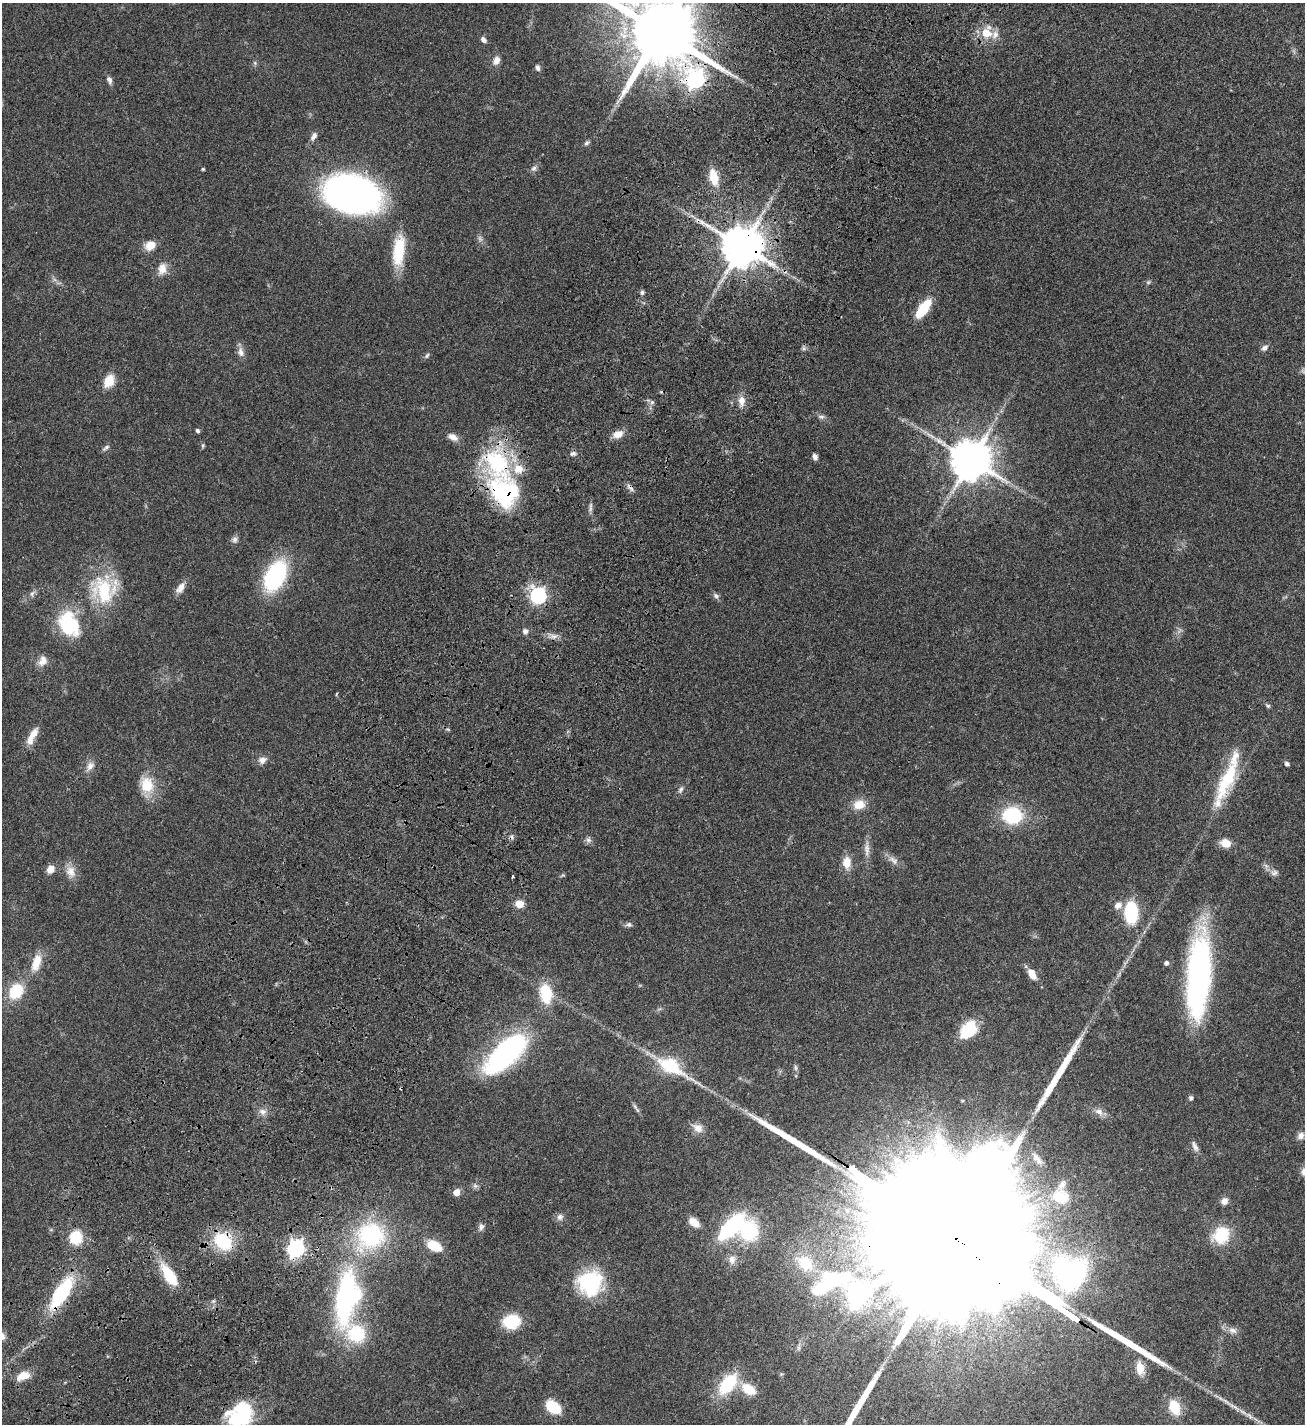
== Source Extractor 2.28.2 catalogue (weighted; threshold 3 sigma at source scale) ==
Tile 7 of 4 x 4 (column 3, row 2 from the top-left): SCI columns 2988-4290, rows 3054-4475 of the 6104 x 6102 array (HDU 1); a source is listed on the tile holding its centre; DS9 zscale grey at full resolution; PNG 1307 x 1426 px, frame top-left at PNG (2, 3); no overlay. Shown black and unused: <1% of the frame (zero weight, under 3 of 4 exposures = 13% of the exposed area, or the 3 px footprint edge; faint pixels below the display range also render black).
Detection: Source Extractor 2.28.2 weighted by HDU 2 'WHT'; one run over the whole footprint, this tile lists its part. Background 0.0821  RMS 0.0062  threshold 0.0277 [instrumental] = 3 sigma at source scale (4.5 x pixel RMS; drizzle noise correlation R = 1.50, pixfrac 1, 0.05/0.05 arcsec/px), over >= 5 px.
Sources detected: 142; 3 too faint to see at this stretch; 2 inside a brighter object's white glare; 2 cosmic-ray / hot-pixel residue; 5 long thin detections or spike segments (spike, bleed or trail) — not listed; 4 inside a brighter listed object's ellipse — not listed separately; the other 126 listed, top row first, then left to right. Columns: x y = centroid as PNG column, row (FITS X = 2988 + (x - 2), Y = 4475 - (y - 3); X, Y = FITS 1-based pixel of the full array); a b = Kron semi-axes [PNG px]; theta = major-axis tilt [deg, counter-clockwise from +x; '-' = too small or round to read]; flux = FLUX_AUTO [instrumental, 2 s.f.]
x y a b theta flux
660 31 21 19 -42 8400
986 33 9 8 - 13
995 34 12 9 68 3.9
483 40 8 6 -51 2.1
496 60 12 8 64 3.8
255 63 6 5 - 0.98
538 68 8 5 -71 1.9
696 79 9 8 - 240
109 80 10 6 -71 2.4
314 136 11 6 60 2.7
586 143 7 5 55 1.4
534 168 9 7 54 2.1
203 169 4 3 - 0.75
714 177 15 8 -78 15
351 194 40 25 -18 370
150 245 13 10 27 7.1
742 246 12 11 - 2400
399 251 38 14 84 24
162 269 16 11 81 6.1
1148 282 6 5 - 1
642 292 7 5 89 1.3
923 309 16 7 55 27
803 348 7 4 -71 1.1
1264 348 8 6 39 2.5
241 352 15 8 -78 3.4
427 356 9 5 47 1.3
109 381 15 10 65 10
742 401 14 9 -89 5.1
652 402 8 6 76 1.5
821 417 10 5 -5 1.7
197 430 4 4 - 1.5
618 434 13 9 17 5.6
453 437 13 8 -27 4.2
203 445 6 5 - 0.84
106 448 10 5 39 1.6
573 454 8 6 14 1.8
815 457 6 5 - 2.1
971 460 12 11 - 2200
630 487 13 5 -53 2.3
504 492 37 29 -55 73
590 507 15 4 86 1.9
234 540 9 8 - 2.1
275 576 27 16 65 72
180 588 16 8 56 4.5
104 589 38 37 - 42
32 593 10 6 52 2.1
538 596 7 7 - 150
716 596 8 6 -43 2
68 623 29 20 -62 41
525 631 7 7 - 2.2
554 636 11 6 -8 3
42 661 14 10 64 5
1268 706 7 5 -37 1.1
32 736 24 8 63 7.8
262 760 12 9 21 3.5
1287 764 5 4 - 2.1
90 766 13 9 57 4.1
1227 779 68 17 67 38
147 785 22 18 -75 15
681 789 10 6 62 1.9
859 804 14 11 14 8.6
1012 815 18 15 -4 40
588 840 9 7 -79 1.9
1225 843 12 10 -15 6.7
867 849 24 7 -89 4.7
893 860 17 8 -35 3.9
847 862 13 9 -90 8.3
50 869 9 8 - 5.2
71 871 17 13 -69 6.6
1274 872 10 8 3 2.4
563 875 8 3 31 0.72
513 877 3 3 - 1.2
519 904 6 6 - 10
1118 905 9 7 36 3.8
1131 913 19 12 -89 37
629 925 9 7 0 1.7
36 963 22 11 72 11
1166 963 5 5 - 2
1032 974 12 7 -60 7.2
1199 975 82 21 86 170
16 991 13 10 53 26
546 994 16 11 -80 27
968 1030 19 13 48 26
506 1053 47 20 43 130
671 1067 45 15 -31 32
796 1076 5 3 - 0.54
1191 1098 6 5 - 1.2
262 1112 11 9 -14 3.5
1099 1112 14 9 -33 4
698 1128 15 10 -31 5.1
1300 1136 10 8 56 3.1
1195 1146 15 6 -67 2.7
1037 1159 20 8 -52 4.6
475 1186 6 6 - 1.5
456 1192 5 5 - 7.7
1061 1197 20 16 -23 16
1224 1201 9 8 - 3.5
560 1217 9 8 - 2.5
694 1222 14 9 -39 6.4
481 1227 11 7 84 2.1
731 1227 29 13 46 60
749 1231 19 17 75 42
1221 1235 22 19 39 22
370 1236 40 35 38 68
76 1237 14 13 - 18
223 1241 18 14 -47 35
960 1241 175 34 -33 150000
434 1246 14 9 -26 18
296 1248 7 7 - 230
732 1260 13 11 85 4.9
805 1263 19 16 -52 19
1074 1275 30 17 58 89
170 1276 24 10 -56 24
590 1283 30 30 - 44
61 1293 33 13 58 50
345 1298 62 23 81 110
213 1301 6 5 - 1.1
511 1321 14 12 7 28
1233 1330 12 9 -17 3.5
1140 1368 15 9 -80 8.1
23 1376 13 8 20 9.9
728 1384 22 12 51 34
748 1389 17 10 -33 13
553 1407 13 9 -39 23
1174 1407 12 8 -67 19
240 1415 31 25 42 41
Overlapping masked pixels (flux is a lower limit): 12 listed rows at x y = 660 31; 696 79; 742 246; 618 434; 630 487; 504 492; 671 1067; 223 1241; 960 1241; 296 1248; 61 1293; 240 1415
Isophote crosses this tile's border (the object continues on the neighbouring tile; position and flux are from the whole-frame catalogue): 2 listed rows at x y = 660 31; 240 1415